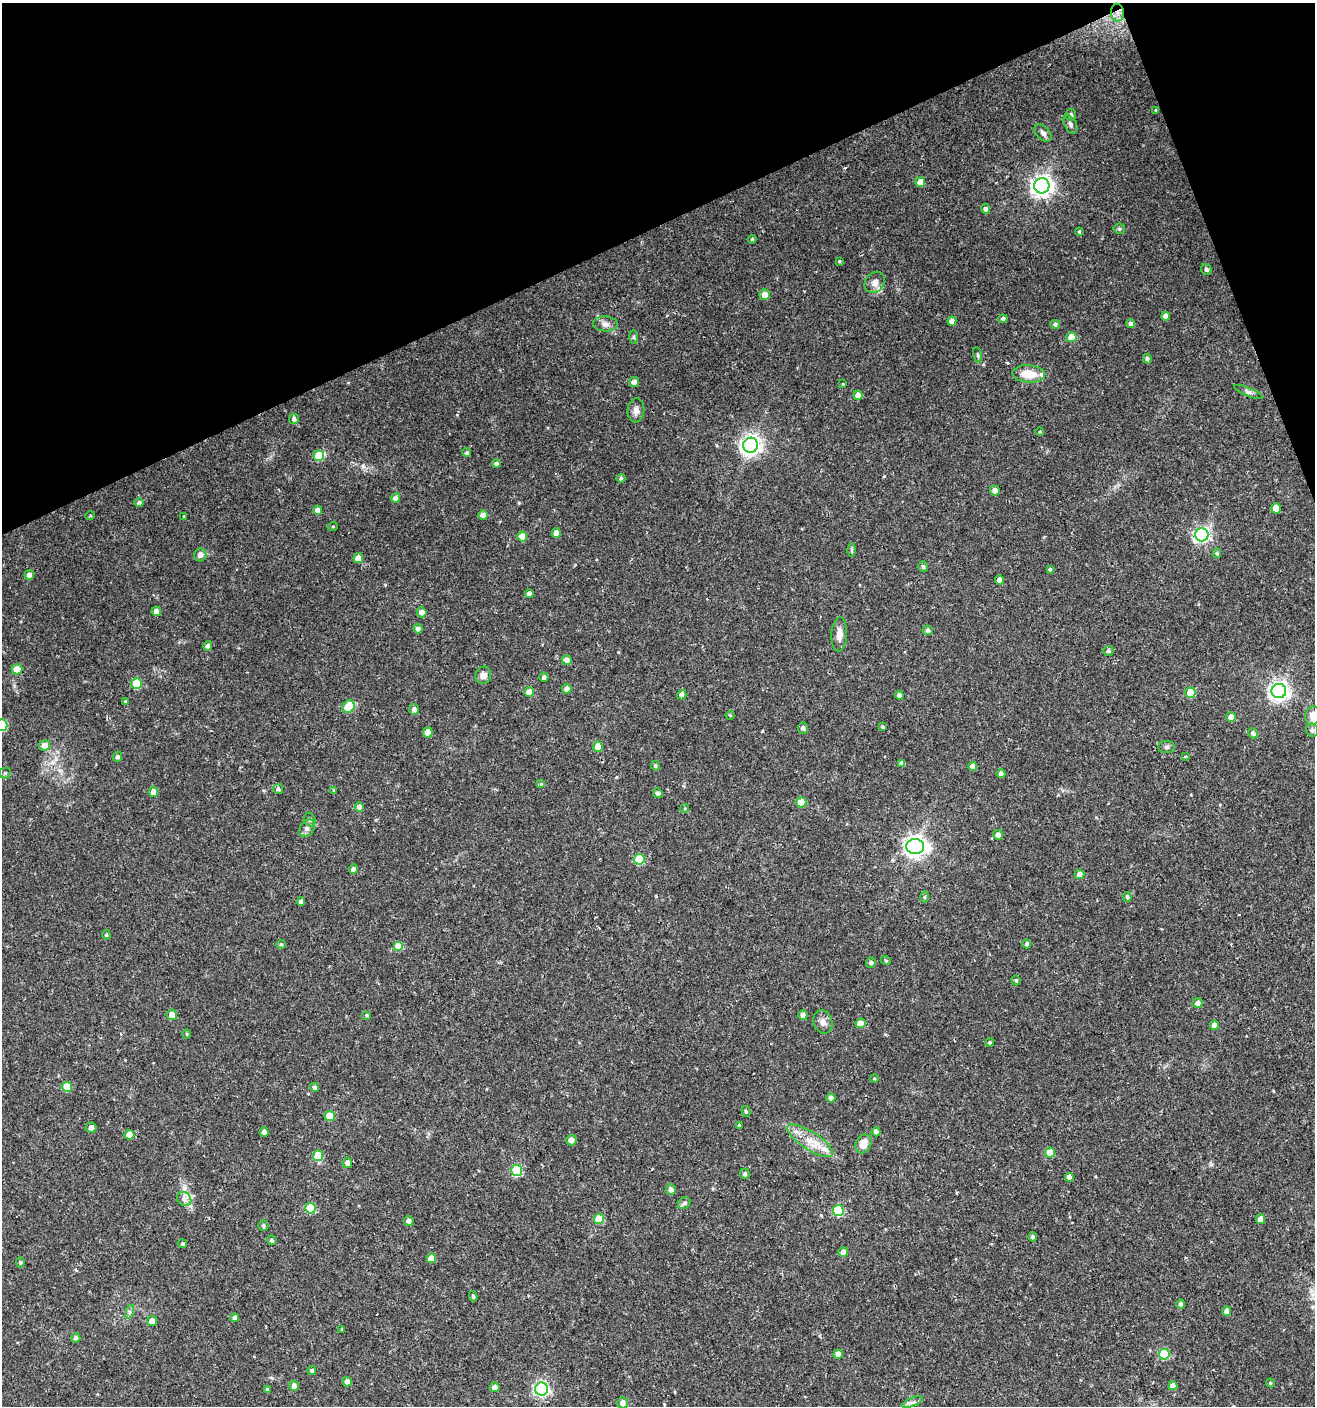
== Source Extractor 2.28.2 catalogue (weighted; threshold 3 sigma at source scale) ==
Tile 3 of 4 x 4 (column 3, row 1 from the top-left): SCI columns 2707-4019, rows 4212-5615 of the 5473 x 5615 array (HDU 1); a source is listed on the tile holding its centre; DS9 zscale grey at full resolution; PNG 1317 x 1408 px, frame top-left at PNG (2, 3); each listed source drawn as its Kron ellipse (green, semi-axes under 4 px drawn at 4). Shown black and unused: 19% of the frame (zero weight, under 2 of 3 exposures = <1% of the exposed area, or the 3 px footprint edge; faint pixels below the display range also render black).
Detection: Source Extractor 2.28.2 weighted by HDU 2 'WHT'; one run over the whole footprint, this tile lists its part. Background 0.0247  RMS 0.0041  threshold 0.0186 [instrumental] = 3 sigma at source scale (4.5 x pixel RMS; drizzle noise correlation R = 1.50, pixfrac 1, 0.0396/0.0396 arcsec/px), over >= 5 px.
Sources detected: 195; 4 cosmic-ray / hot-pixel residue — neither listed nor drawn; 3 inside a brighter listed object's ellipse — not listed separately; the other 188 listed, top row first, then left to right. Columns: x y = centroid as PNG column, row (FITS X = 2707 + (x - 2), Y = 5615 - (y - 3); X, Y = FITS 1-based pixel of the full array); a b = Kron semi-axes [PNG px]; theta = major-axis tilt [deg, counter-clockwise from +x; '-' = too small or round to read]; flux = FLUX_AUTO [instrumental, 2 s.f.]
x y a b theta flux
1117 13 9 6 -87 2.4
1156 110 4 3 - 0.55
1071 115 5 5 - 1.1
1070 124 10 6 -64 1.2
1043 133 10 6 -45 1.3
920 182 5 5 - 4.2
1042 186 7 7 - 270
985 209 5 4 - 1.2
1119 229 5 5 - 0.58
1079 232 4 3 - 0.48
752 239 4 4 - 0.41
839 261 4 3 - 0.42
1206 270 6 5 - 1
875 282 11 9 52 2.4
764 295 5 5 - 3.9
1166 316 4 4 - 2.1
1003 319 4 4 - 1.2
952 321 5 4 - 2.3
1130 323 4 4 - 1.1
605 324 12 7 -2 1.9
1055 324 5 4 - 0.9
633 337 7 4 -89 0.64
1072 337 5 5 - 6.5
978 355 8 3 -77 0.55
1147 359 5 4 - 0.85
1029 374 16 8 -3 7.2
634 382 5 5 - 1.9
843 384 4 3 - 0.31
1249 392 15 4 -22 1.2
858 395 5 4 - 2.9
636 410 12 8 83 2
294 419 5 5 - 1.1
1040 432 4 3 - 0.34
751 445 7 7 - 220
467 453 5 4 - 0.67
319 456 5 5 - 11
496 464 4 4 - 1.3
621 478 4 4 - 0.6
995 490 5 5 - 2.1
395 498 5 4 - 1.7
139 503 4 4 - 0.93
1276 508 5 5 - 5.3
318 510 4 4 - 2.9
483 515 5 4 - 2.5
90 516 5 3 - 0.39
184 516 3 3 - 0.47
333 526 5 3 - 0.31
556 533 5 4 - 3.3
1202 535 6 6 - 91
522 537 5 5 - 5.1
852 550 7 4 -89 0.6
1217 553 5 4 - 0.68
200 555 6 6 - 1.8
358 558 5 5 - 3.4
923 566 5 5 - 0.77
1050 569 4 4 - 0.5
29 575 5 4 - 1.8
1000 580 4 4 - 2.8
529 594 4 4 - 1.6
156 611 5 4 - 2.4
422 612 5 4 - 2.4
418 629 4 4 - 1.5
928 630 5 4 - 1.1
839 634 17 8 87 3.4
208 646 5 4 - 1.3
1108 651 5 5 - 0.72
567 660 5 5 - 2.4
17 669 5 5 - 5.3
483 675 9 7 69 2.1
544 677 4 4 - 1
137 683 5 5 - 10
567 689 5 4 - 2.5
1279 691 7 7 - 210
529 692 5 5 - 4
1190 693 5 5 - 9
682 695 5 4 - 2
899 695 4 4 - 1.6
125 701 4 4 - 0.43
349 707 7 5 48 9.9
414 709 5 5 - 1.5
730 715 4 4 - 0.42
1313 715 9 7 76 4.1
1231 717 5 5 - 3.6
2 725 5 5 - 20
882 727 4 3 - 0.55
803 728 6 5 - 1.2
1312 730 7 6 - 1
428 732 5 5 - 5.9
1253 733 5 5 - 1.4
45 745 5 5 - 3.6
598 747 5 5 - 5.7
1167 747 8 6 1 0.97
1185 756 3 3 - 0.53
118 757 5 4 - 1.2
902 763 4 4 - 1.7
655 766 5 4 - 0.53
973 766 4 4 - 2.3
5 773 5 5 - 0.71
1001 774 4 4 - 1.4
541 784 4 4 - 0.5
278 789 5 5 - 0.99
334 790 4 3 - 0.46
153 792 5 5 - 3.3
658 793 5 4 - 1.3
801 802 5 5 - 9.5
359 807 5 4 - 1.6
685 808 4 3 - 0.37
310 820 7 5 -73 0.99
307 828 9 7 53 1.4
998 835 5 4 - 2.2
915 846 9 7 -4 260
639 859 5 5 - 13
353 869 4 4 - 1.7
1079 874 5 4 - 2.2
924 897 6 4 -90 0.5
1127 897 5 4 - 0.76
301 902 4 4 - 1.6
106 935 5 4 - 0.49
281 944 4 4 - 0.49
1027 944 4 4 - 1.1
399 946 5 5 - 7.1
886 961 5 3 - 0.42
871 962 5 5 - 0.91
1016 980 5 4 - 0.51
1198 1003 5 5 - 1.7
172 1015 5 5 - 3.4
366 1015 5 4 - 0.48
803 1015 5 4 - 1.6
823 1022 12 9 -71 2.1
861 1023 5 4 - 4.7
1214 1025 4 4 - 2.4
187 1034 5 3 - 0.38
990 1042 4 4 - 0.72
874 1078 4 3 - 0.35
67 1087 5 5 - 7.1
315 1087 4 4 - 0.89
831 1098 4 4 - 2.1
746 1112 5 4 - 0.65
330 1116 5 5 - 9.1
739 1125 3 3 - 0.49
91 1128 5 5 - 1.6
264 1132 5 4 - 2.2
876 1132 4 4 - 2
129 1135 5 5 - 5.6
571 1140 5 5 - 2.4
810 1141 27 9 -33 7.2
863 1144 10 7 63 4.8
1050 1153 5 5 - 8.6
318 1156 5 5 - 12
347 1163 5 5 - 1.7
517 1171 5 5 - 27
745 1174 5 5 - 1
1069 1177 4 4 - 2.7
671 1189 5 5 - 1.9
184 1199 8 6 -44 1.6
684 1203 7 5 44 0.87
310 1208 5 5 - 15
838 1210 5 5 - 23
599 1219 5 5 - 11
1261 1219 5 4 - 4.1
409 1221 5 4 - 1.4
263 1225 5 5 - 0.71
1033 1237 4 4 - 1
272 1240 5 4 - 0.91
183 1244 4 4 - 0.63
843 1252 5 4 - 2.5
431 1258 5 4 - 4.8
20 1262 5 4 - 0.66
473 1296 5 3 - 0.7
1181 1304 5 4 - 1.1
1227 1311 5 4 - 3
129 1312 7 4 72 0.81
235 1318 4 4 - 1.3
152 1321 5 5 - 2.5
342 1329 4 3 - 0.39
76 1338 4 4 - 0.99
838 1354 5 4 - 2.4
1164 1354 5 5 - 20
312 1370 4 4 - 0.8
347 1382 5 4 - 2.5
1270 1383 4 3 - 0.46
294 1386 5 5 - 1.9
1173 1386 4 4 - 3
495 1387 5 4 - 2.8
541 1389 6 6 - 84
267 1390 4 4 - 0.91
912 1402 11 4 22 1.2
623 1403 5 5 - 2.3
Overlapping masked pixels (flux is a lower limit): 1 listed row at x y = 1117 13
Isophote crosses this tile's border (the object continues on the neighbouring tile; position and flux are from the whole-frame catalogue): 2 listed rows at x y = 1313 715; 2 725